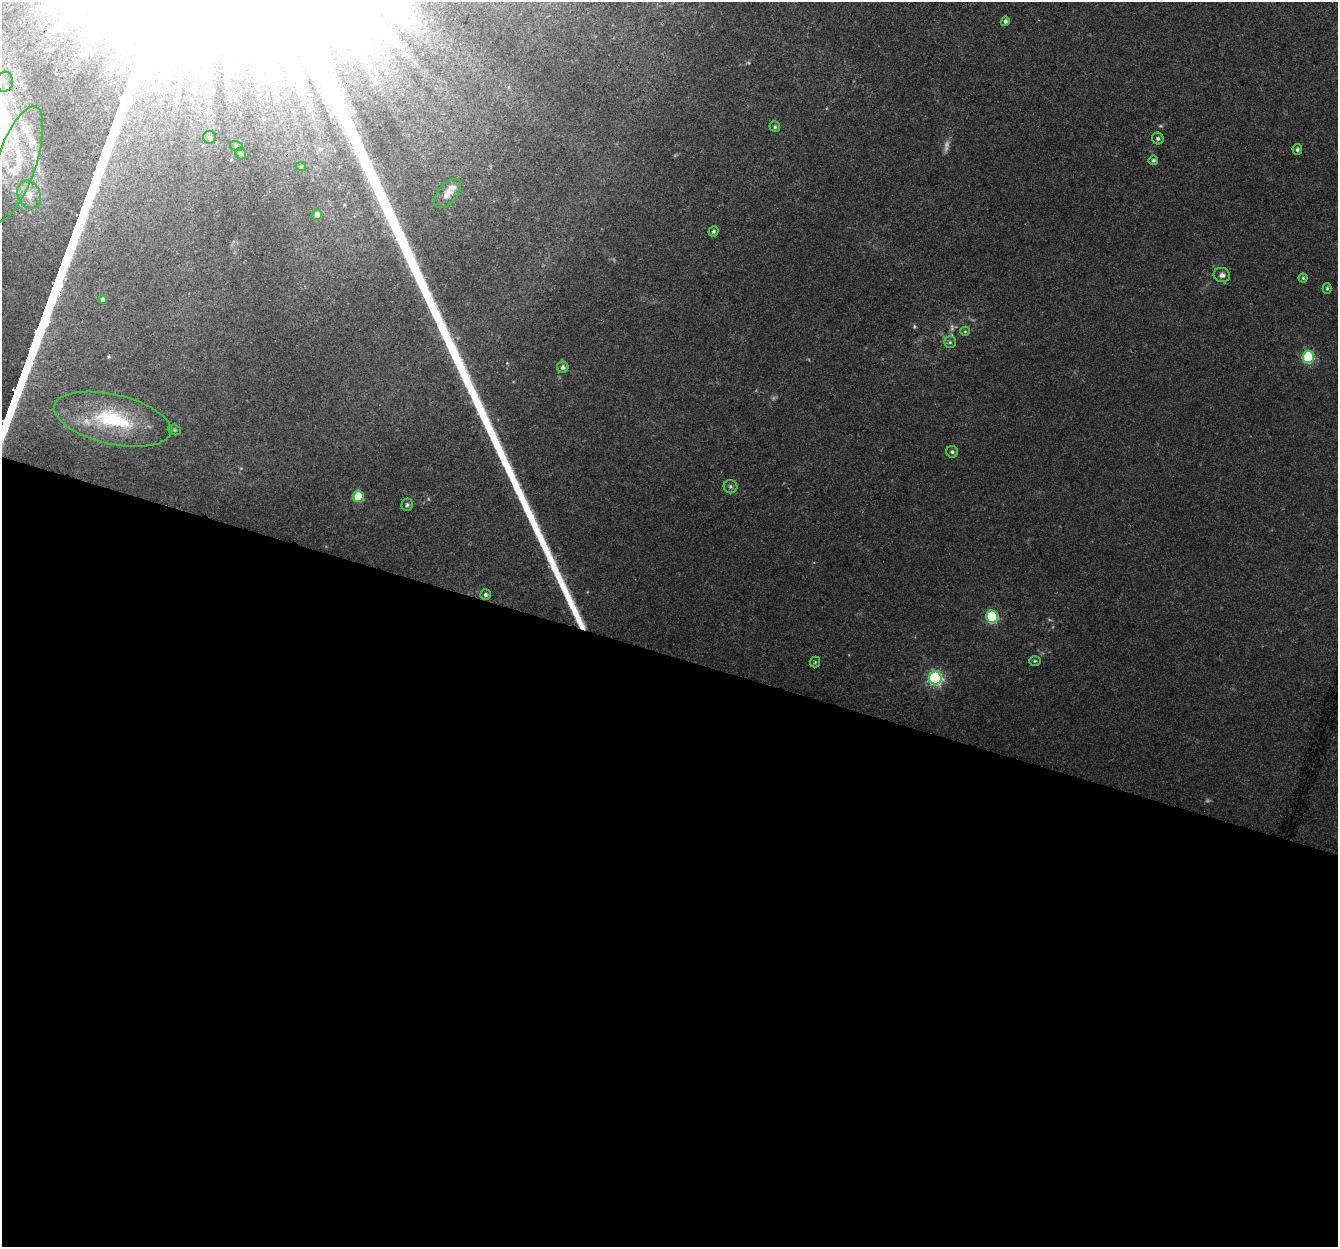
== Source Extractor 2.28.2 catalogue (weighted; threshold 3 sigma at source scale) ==
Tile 14 of 4 x 4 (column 2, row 4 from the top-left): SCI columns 1358-2693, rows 274-1518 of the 5396 x 5588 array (HDU 1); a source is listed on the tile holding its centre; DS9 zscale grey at full resolution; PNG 1340 x 1249 px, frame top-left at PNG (2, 2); each listed source drawn as its Kron ellipse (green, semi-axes under 4 px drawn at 4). Shown black and unused: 47% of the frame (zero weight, under 3 of 4 exposures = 5% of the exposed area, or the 3 px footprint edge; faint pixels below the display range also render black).
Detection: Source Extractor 2.28.2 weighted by HDU 2 'WHT'; one run over the whole footprint, this tile lists its part. Background 0.0283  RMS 0.0038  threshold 0.017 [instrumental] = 3 sigma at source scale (4.5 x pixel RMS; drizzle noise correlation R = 1.50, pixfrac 1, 0.0396/0.0396 arcsec/px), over >= 5 px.
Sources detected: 45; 7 too faint to see at this stretch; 1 inside a brighter object's white glare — neither listed nor drawn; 3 inside a brighter listed object's ellipse — not listed separately; the other 34 listed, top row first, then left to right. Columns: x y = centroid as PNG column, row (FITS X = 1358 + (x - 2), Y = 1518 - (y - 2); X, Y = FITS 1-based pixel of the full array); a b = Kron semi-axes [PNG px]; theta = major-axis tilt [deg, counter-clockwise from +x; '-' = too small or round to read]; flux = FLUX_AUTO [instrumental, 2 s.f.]
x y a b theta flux
1005 21 5 4 - 1.1
4 82 10 8 81 2.6
775 127 5 5 - 0.72
210 137 6 6 - 0.94
1158 138 6 5 - 0.95
236 146 6 5 - 0.67
1297 149 5 5 - 0.8
241 153 6 5 - 0.7
1153 160 5 4 - 0.87
16 164 60 19 71 24
301 167 5 3 - 0.35
448 194 17 9 48 3.9
29 195 14 11 -65 4.2
317 215 5 5 - 2.3
713 231 5 5 - 0.82
1222 275 8 7 - 1.9
1303 278 4 4 - 0.55
1327 288 5 4 - 0.7
103 300 4 4 - 1.6
965 331 5 4 - 0.51
950 342 6 6 - 0.79
1308 357 6 5 - 38
563 367 6 5 - 1.4
113 419 60 24 -13 39
174 430 7 5 -20 0.67
952 452 6 6 - 0.81
730 487 7 6 - 0.94
358 497 5 5 - 16
407 505 6 5 - 0.78
485 595 5 5 - 0.98
992 617 6 6 - 41
1035 661 6 5 - 0.62
815 662 5 5 - 0.55
935 678 6 6 - 85
Overlapping masked pixels (flux is a lower limit): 1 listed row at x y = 113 419
Isophote crosses this tile's border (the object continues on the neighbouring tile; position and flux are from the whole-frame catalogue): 1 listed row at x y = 16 164